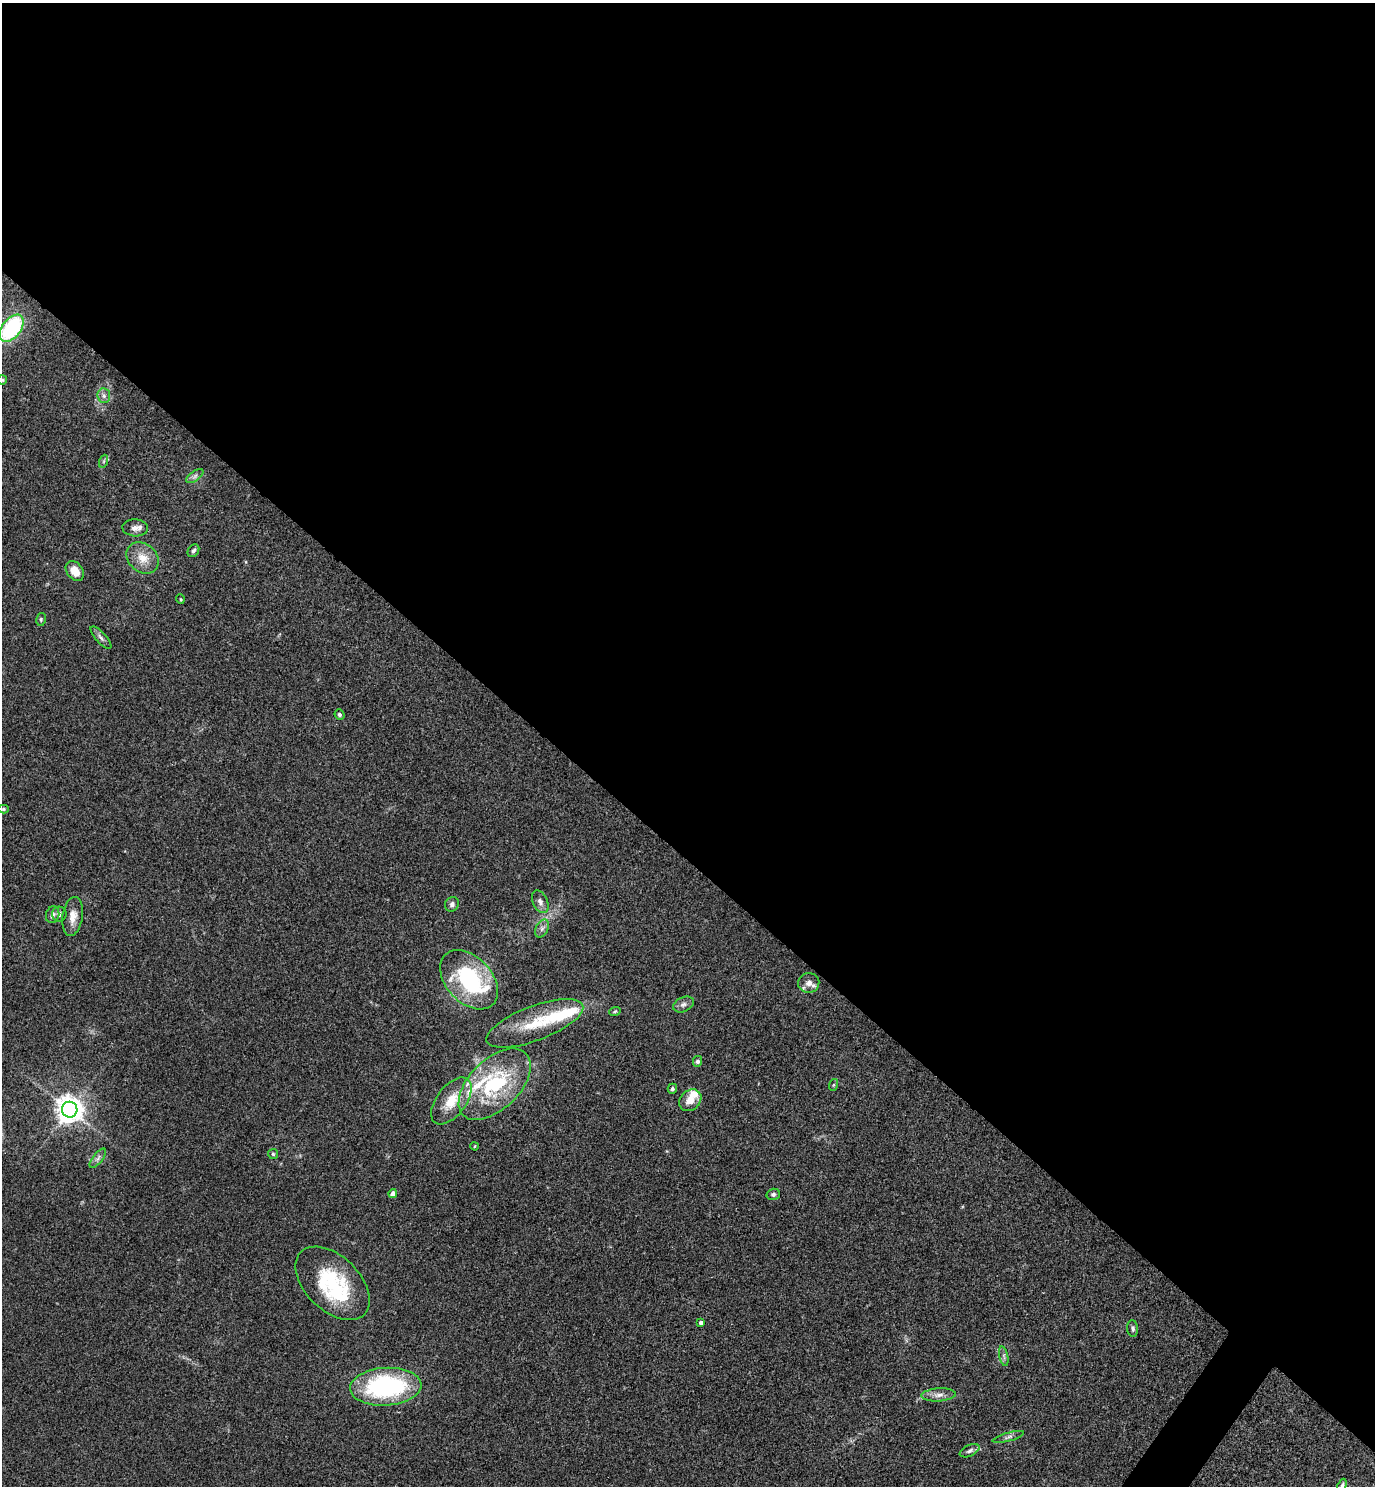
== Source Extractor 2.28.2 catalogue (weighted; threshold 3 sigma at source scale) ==
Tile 3 of 4 x 4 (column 3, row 1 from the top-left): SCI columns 2901-4273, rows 4453-5936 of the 5942 x 5939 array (HDU 1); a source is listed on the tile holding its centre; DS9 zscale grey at full resolution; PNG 1377 x 1488 px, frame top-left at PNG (2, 3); each listed source drawn as its Kron ellipse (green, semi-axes under 4 px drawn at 4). Shown black and unused: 58% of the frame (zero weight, under 3 of 4 exposures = <1% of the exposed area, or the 3 px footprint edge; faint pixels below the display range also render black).
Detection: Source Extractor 2.28.2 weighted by HDU 2 'WHT'; one run over the whole footprint, this tile lists its part. Background 0.0527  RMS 0.0052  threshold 0.0232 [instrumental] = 3 sigma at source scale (4.5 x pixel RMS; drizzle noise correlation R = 1.50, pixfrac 1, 0.05/0.05 arcsec/px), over >= 5 px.
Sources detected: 54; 2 inside a brighter object's white glare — neither listed nor drawn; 6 inside a brighter listed object's ellipse — not listed separately; the other 46 listed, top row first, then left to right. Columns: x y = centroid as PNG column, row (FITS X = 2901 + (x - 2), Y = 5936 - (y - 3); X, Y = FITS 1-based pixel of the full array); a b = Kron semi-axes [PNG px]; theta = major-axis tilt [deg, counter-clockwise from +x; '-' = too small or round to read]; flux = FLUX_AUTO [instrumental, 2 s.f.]
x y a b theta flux
12 328 15 9 53 51
2 380 5 5 - 0.63
104 396 7 6 - 1.7
104 461 6 4 71 0.87
195 476 10 5 36 1.7
135 528 13 8 -3 2.9
193 551 7 5 55 1.2
143 558 17 14 -41 7.9
75 571 11 8 -53 6
180 599 5 3 - 0.49
41 619 6 5 - 0.82
101 638 14 5 -48 1.7
339 715 5 4 - 1.1
3 809 5 4 - 0.76
540 902 12 7 -64 2.4
452 904 7 7 - 1.6
59 914 7 7 - 1.7
53 915 8 6 73 2
73 916 20 10 81 5.6
542 929 9 6 63 1.8
469 980 34 23 -47 53
809 983 10 9 - 3.1
683 1004 11 7 25 2.1
615 1011 6 3 20 0.66
535 1023 51 17 21 23
697 1061 5 4 - 1.2
495 1084 44 25 45 48
833 1085 6 4 70 0.6
672 1089 5 4 - 1.1
690 1100 12 9 43 6.3
451 1101 27 14 53 15
70 1110 8 7 - 610
475 1146 4 2 - 0.37
273 1154 5 5 - 0.74
98 1158 11 5 51 1.8
393 1194 4 4 - 4.3
773 1194 7 5 15 1.1
333 1283 44 27 -44 40
701 1322 4 3 - 1.5
1133 1328 8 5 -84 1.2
1004 1356 10 4 -77 1.3
386 1387 36 19 4 73
939 1395 17 6 3 3.4
1008 1437 16 4 16 1.7
970 1451 10 5 25 1.8
1342 1486 8 4 69 1.2
Isophote crosses this tile's border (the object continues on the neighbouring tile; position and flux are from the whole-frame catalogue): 3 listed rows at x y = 12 328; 2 380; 1342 1486